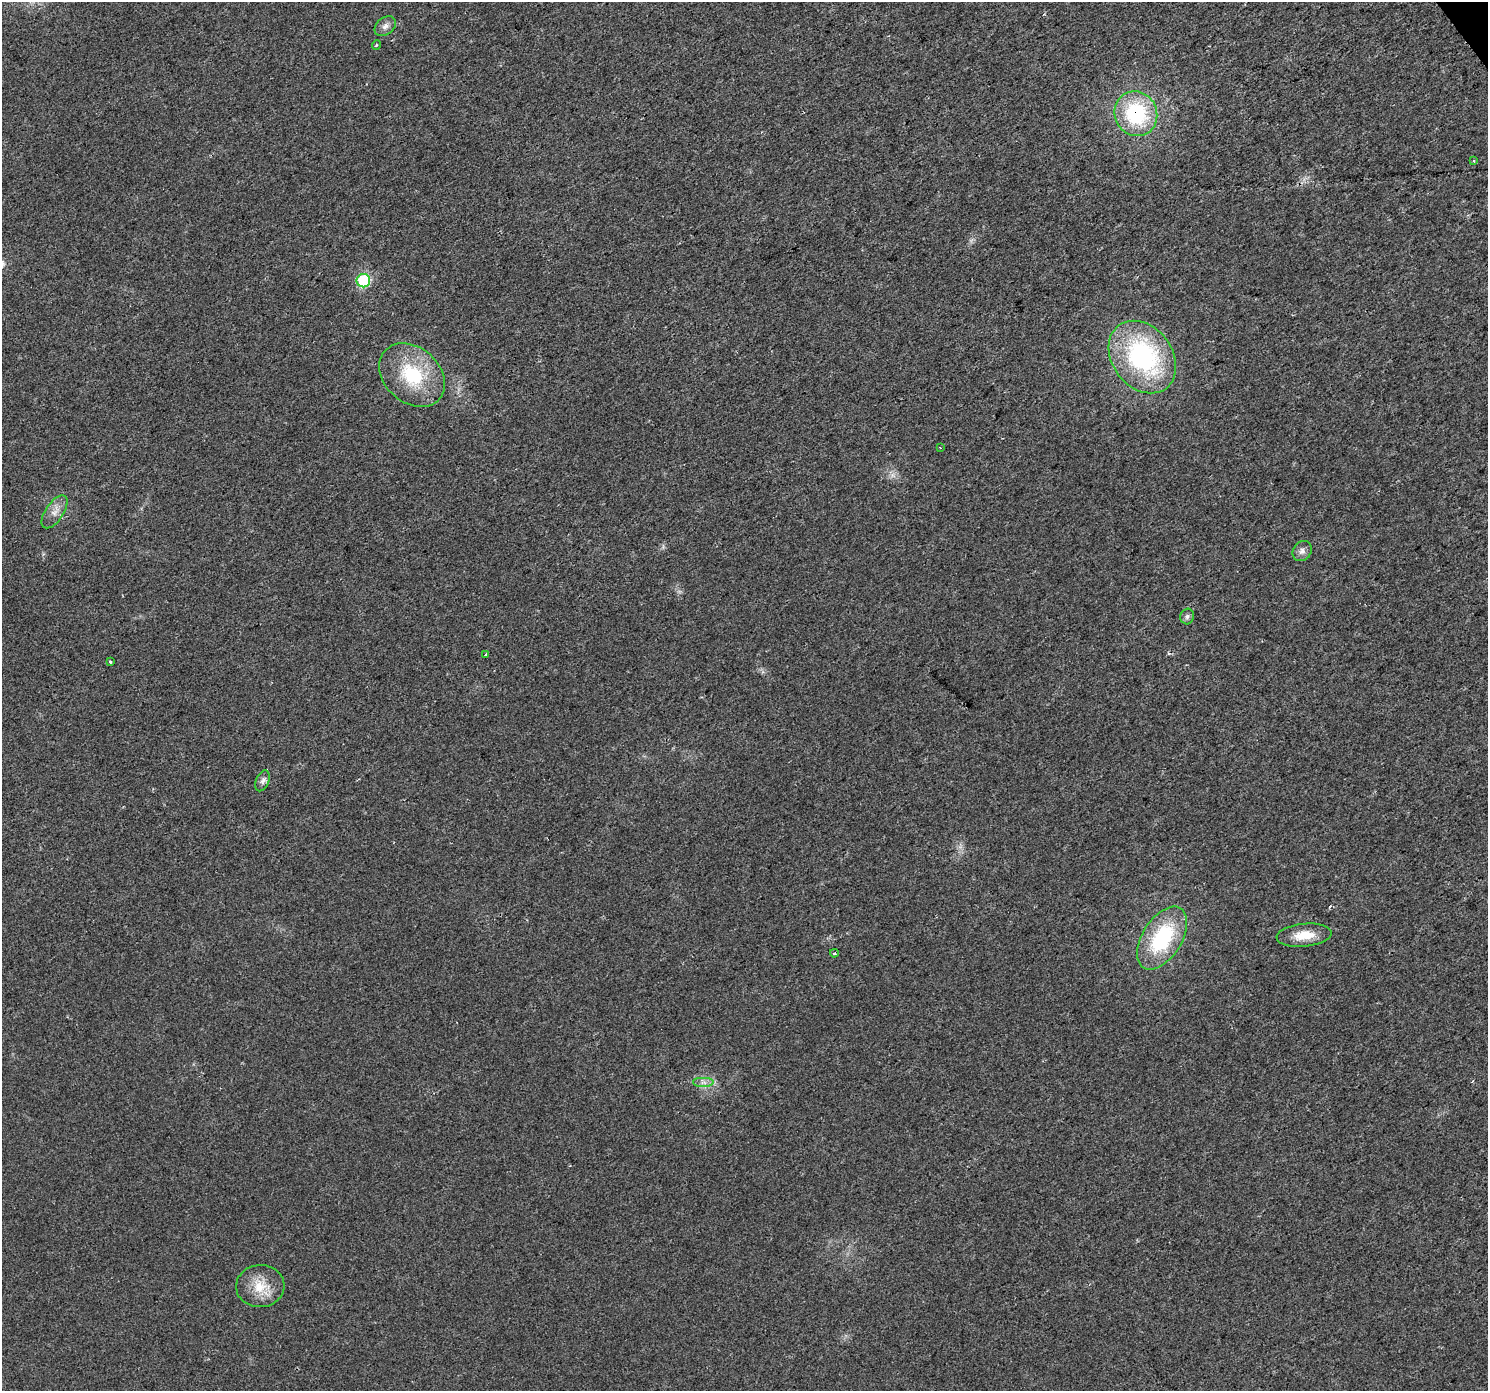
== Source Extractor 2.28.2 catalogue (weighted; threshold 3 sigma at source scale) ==
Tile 10 of 4 x 4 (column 2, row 3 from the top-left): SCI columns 1490-2975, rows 1585-2973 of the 5949 x 5878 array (HDU 1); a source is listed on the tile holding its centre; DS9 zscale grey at full resolution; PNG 1490 x 1393 px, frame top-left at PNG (2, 2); each listed source drawn as its Kron ellipse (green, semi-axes under 4 px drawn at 4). Shown black and unused: <1% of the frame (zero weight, under 2 of 3 exposures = <1% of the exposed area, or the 3 px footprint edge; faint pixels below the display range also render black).
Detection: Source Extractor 2.28.2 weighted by HDU 2 'WHT'; one run over the whole footprint, this tile lists its part. Background 0.0246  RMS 0.0053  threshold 0.0237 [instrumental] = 3 sigma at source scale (4.5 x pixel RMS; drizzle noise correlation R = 1.50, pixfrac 1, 0.0396/0.0396 arcsec/px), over >= 5 px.
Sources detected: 19; all 19 listed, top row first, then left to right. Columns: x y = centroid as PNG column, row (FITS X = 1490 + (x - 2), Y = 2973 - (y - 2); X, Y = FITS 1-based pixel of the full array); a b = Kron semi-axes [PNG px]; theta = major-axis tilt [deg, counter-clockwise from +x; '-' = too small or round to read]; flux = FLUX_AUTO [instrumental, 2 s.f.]
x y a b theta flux
385 26 12 8 37 2.7
376 45 5 3 - 0.52
1136 114 23 21 -62 45
1474 161 3 3 - 0.78
363 281 7 6 - 47
1142 357 39 30 -53 86
412 375 36 27 -41 34
940 447 4 2 - 0.41
55 512 19 9 56 4.6
1302 551 10 9 - 2.7
1187 616 8 6 74 1.6
486 654 3 3 - 2.1
110 662 3 3 - 3
263 781 11 6 68 1.9
1304 935 28 11 6 10
1162 938 35 19 58 45
834 953 4 3 - 0.82
704 1083 11 5 0 2.4
260 1286 24 21 4 13
Overlapping masked pixels (flux is a lower limit): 1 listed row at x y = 1136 114